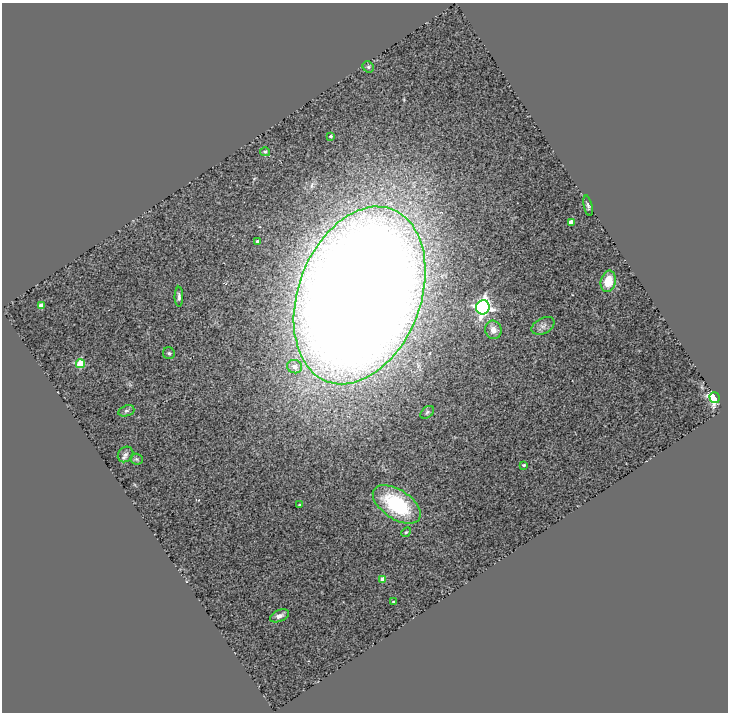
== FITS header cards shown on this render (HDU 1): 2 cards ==
NAXIS1  =                  726
NAXIS2  =                  710

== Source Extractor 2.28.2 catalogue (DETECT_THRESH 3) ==
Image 726 x 710 px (HDU 1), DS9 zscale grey, 1 PNG px = 1 image px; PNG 730 x 714 px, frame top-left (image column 1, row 710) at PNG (2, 3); each listed source drawn as its Kron ellipse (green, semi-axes under 4 px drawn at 4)
Background 0.593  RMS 0.24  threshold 0.707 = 3 sigma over >= 5 px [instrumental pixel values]
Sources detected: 28; all 28 listed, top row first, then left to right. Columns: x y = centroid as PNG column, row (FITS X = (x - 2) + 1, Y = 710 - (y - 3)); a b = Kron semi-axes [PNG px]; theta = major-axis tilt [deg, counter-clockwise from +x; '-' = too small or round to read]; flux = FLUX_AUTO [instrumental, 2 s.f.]
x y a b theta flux
368 67 6 5 - 30
331 136 4 3 - 20
265 152 5 4 - 23
588 206 10 4 -77 35
571 222 4 4 - 120
258 242 3 3 - 67
608 281 11 7 76 300
360 295 92 61 69 63000
179 297 10 4 -89 43
41 306 4 4 - 180
483 307 7 6 - 5500
543 326 12 7 28 74
493 330 9 8 - 120
169 353 6 6 - 30
80 364 4 4 - 640
295 367 7 6 - 91
715 398 5 5 - 2100
126 411 8 5 18 36
427 412 8 5 41 31
125 454 8 7 - 49
136 459 6 5 - 30
524 465 4 3 - 26
397 504 27 14 -34 1100
300 505 3 2 - 20
406 532 5 4 - 20
383 579 4 4 - 160
393 602 3 2 - 18
279 616 10 5 23 63